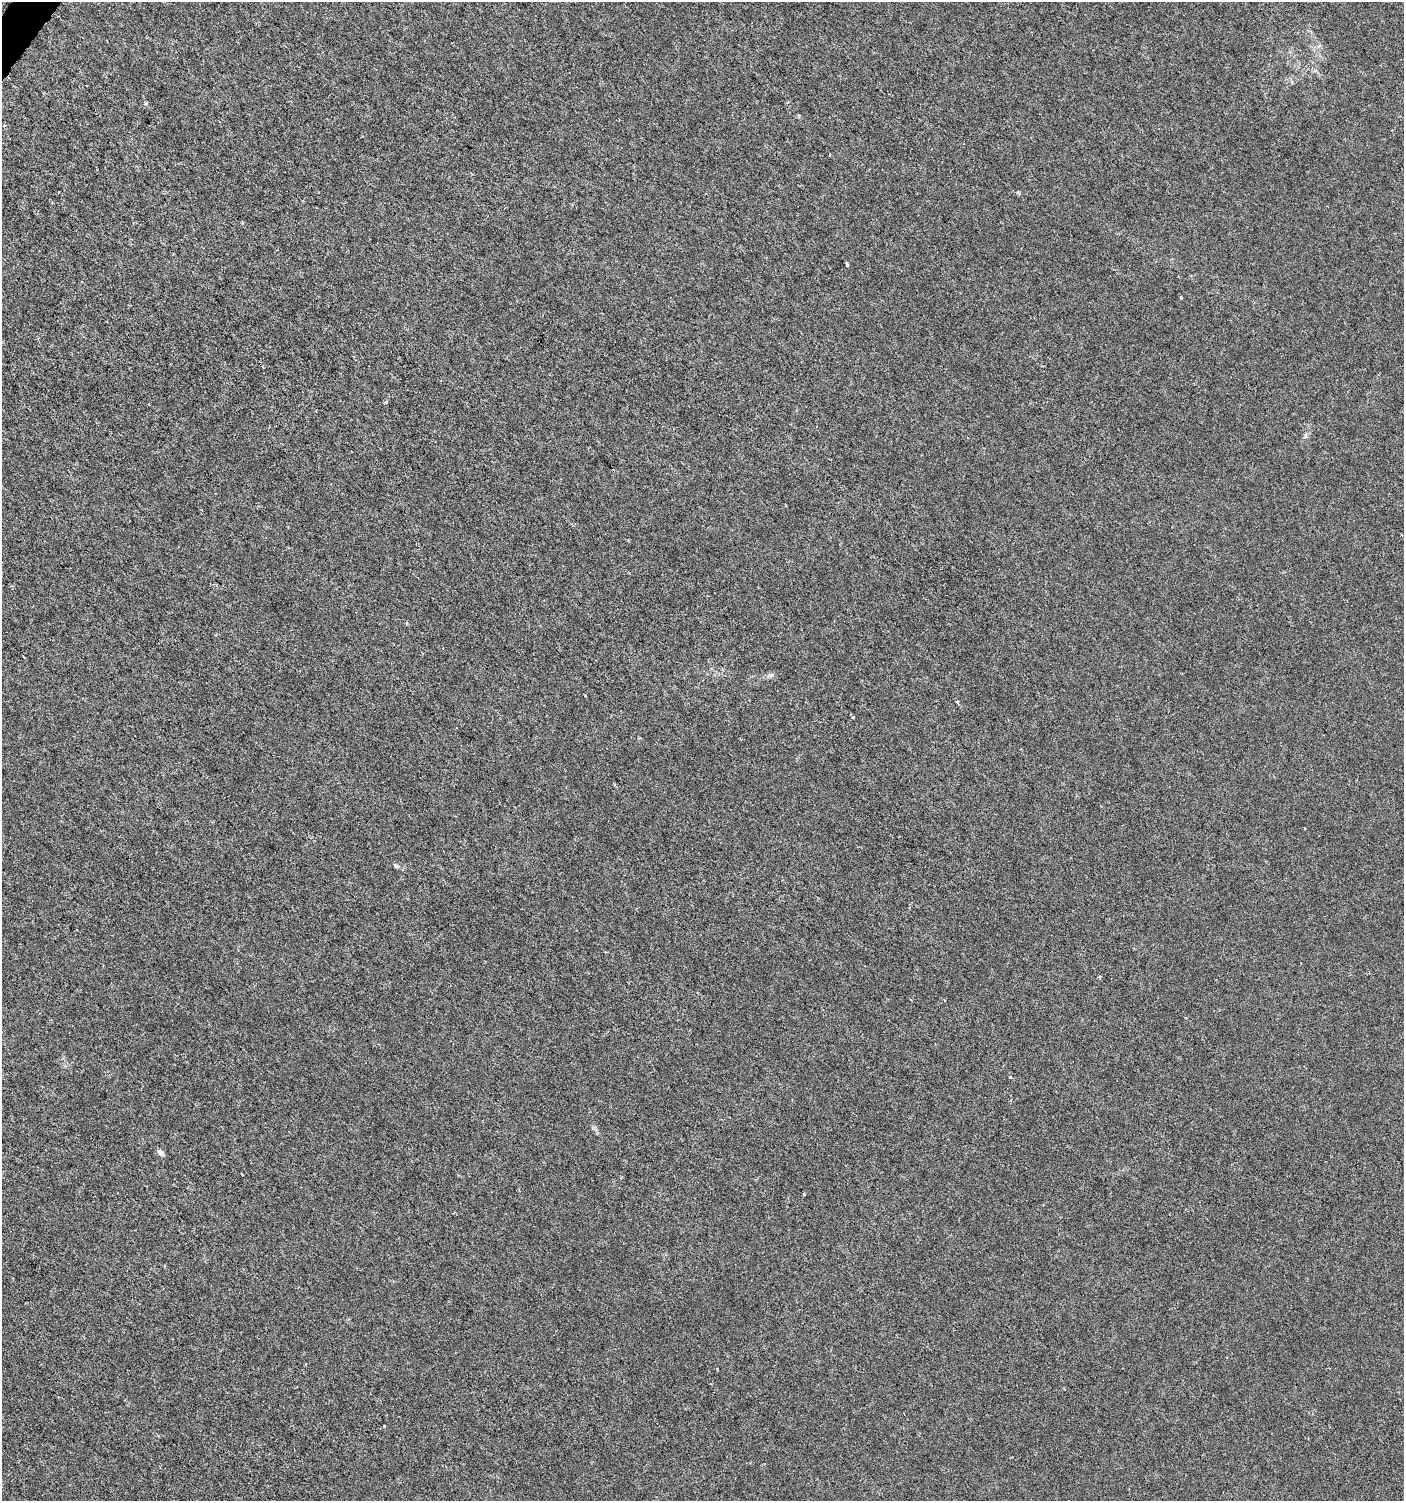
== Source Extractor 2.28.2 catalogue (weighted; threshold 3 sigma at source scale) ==
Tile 11 of 4 x 4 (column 3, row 3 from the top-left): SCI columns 2981-4382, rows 1505-3003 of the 6026 x 6000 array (HDU 1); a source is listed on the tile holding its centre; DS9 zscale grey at full resolution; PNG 1406 x 1503 px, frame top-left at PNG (2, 2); no overlay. Shown black and unused: <1% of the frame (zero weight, under 3 of 6 exposures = <1% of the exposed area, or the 3 px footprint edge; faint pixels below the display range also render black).
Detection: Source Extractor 2.28.2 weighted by HDU 2 'WHT'; one run over the whole footprint, this tile lists its part. Background -1.05e-05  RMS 0.0012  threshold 0.00501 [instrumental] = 3 sigma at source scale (4.09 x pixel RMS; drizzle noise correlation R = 1.36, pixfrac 0.8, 0.0396/0.0396 arcsec/px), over >= 5 px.
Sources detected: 17; all 17 listed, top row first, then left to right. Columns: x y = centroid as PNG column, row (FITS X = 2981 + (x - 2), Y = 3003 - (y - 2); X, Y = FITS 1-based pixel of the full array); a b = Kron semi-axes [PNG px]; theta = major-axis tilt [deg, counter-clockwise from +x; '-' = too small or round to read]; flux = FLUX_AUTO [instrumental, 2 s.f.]
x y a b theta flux
146 103 4 3 - 0.19
799 116 5 3 - 0.13
242 223 5 3 - 0.11
847 265 4 3 - 0.19
1181 297 3 3 - 0.2
386 402 4 3 - 0.26
149 404 2 2 - 0.077
1401 534 3 2 - 0.1
406 623 4 3 - 0.13
771 675 9 6 17 0.33
614 784 7 3 -60 0.12
396 866 7 5 -22 0.24
1100 977 4 4 - 0.14
1010 1077 5 3 - 0.1
160 1152 8 6 -40 0.42
804 1194 4 3 - 0.098
384 1426 3 2 - 0.095